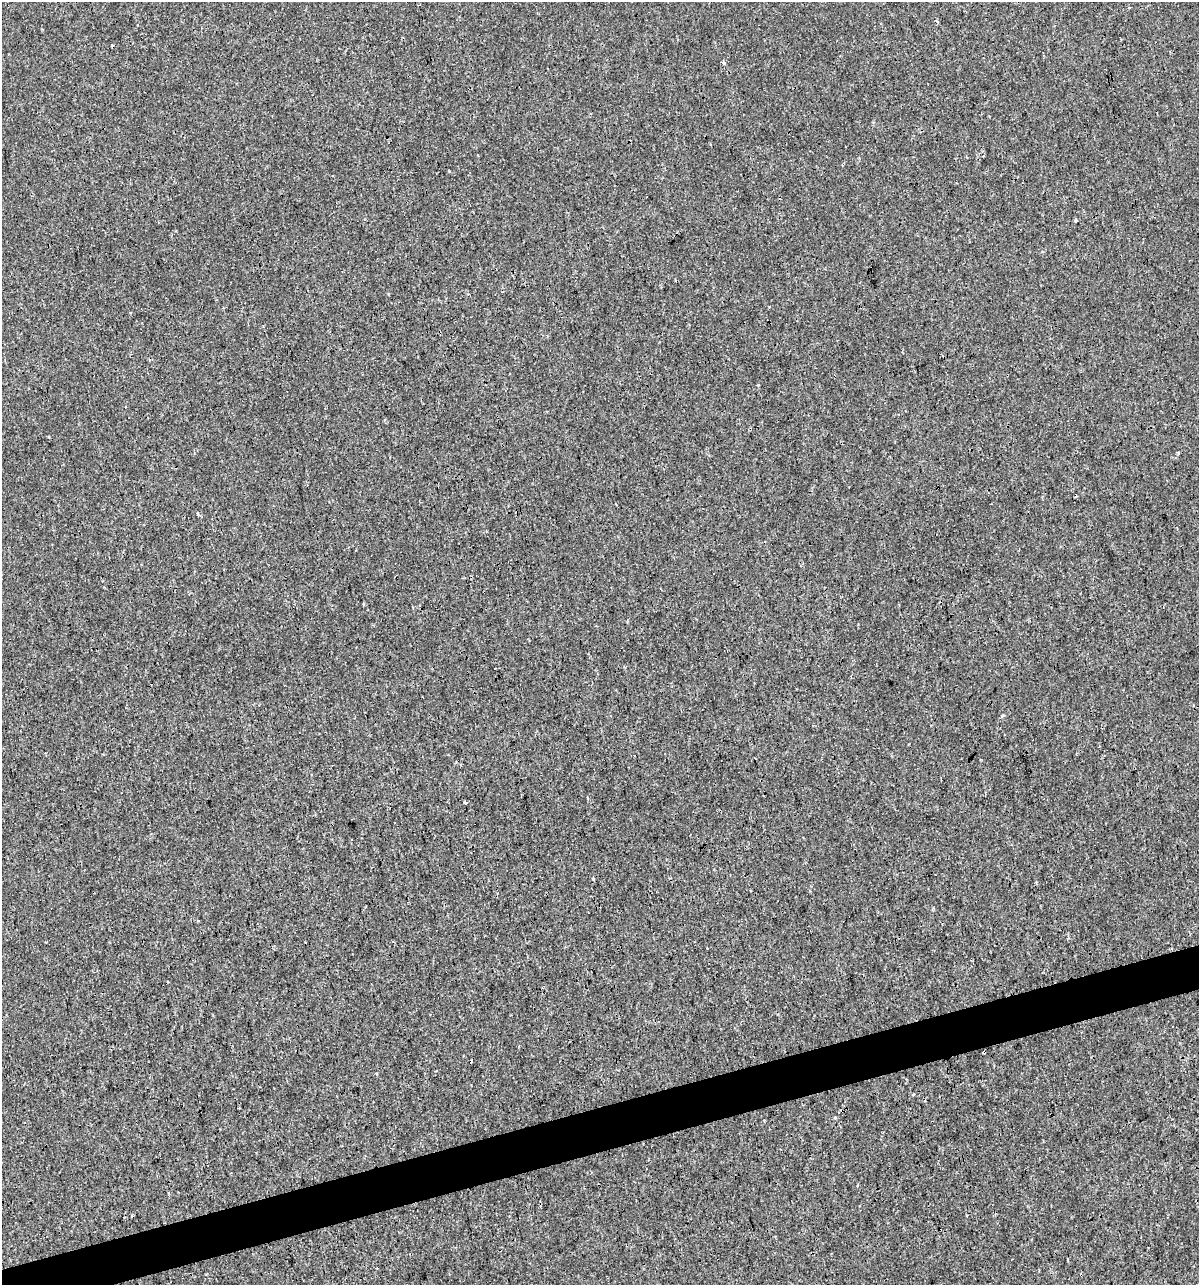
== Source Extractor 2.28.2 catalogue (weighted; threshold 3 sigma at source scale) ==
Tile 7 of 4 x 4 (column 3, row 2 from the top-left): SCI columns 2441-3637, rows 2567-3849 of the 4930 x 5132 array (HDU 1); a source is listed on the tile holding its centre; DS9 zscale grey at full resolution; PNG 1201 x 1287 px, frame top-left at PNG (2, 2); no overlay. Shown black and unused: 4% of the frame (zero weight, under 3 of 4 exposures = <1% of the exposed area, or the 3 px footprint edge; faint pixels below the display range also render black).
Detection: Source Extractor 2.28.2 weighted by HDU 2 'WHT'; one run over the whole footprint, this tile lists its part. Background 1.50e-04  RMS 0.0017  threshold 0.00779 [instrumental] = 3 sigma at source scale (4.5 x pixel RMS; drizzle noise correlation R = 1.50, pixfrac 1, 0.0396/0.0396 arcsec/px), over >= 5 px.
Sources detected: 16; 3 cosmic-ray / hot-pixel residue — not listed; the other 13 listed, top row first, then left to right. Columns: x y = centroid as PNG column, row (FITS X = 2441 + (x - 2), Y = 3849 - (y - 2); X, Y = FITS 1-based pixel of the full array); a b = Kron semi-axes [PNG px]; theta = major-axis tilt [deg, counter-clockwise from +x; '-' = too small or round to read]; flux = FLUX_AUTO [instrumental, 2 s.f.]
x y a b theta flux
723 63 5 3 - 0.26
1076 220 4 4 - 0.31
1178 453 3 3 - 0.61
198 514 5 3 - 0.14
858 624 2 2 - 0.11
465 803 3 3 - 0.83
593 879 3 3 - 0.59
198 920 3 3 - 0.17
984 1052 3 3 - 0.25
913 1095 4 3 - 0.26
239 1108 2 2 - 0.14
132 1216 3 3 - 0.18
1068 1260 4 3 - 0.55
Overlapping masked pixels (flux is a lower limit): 1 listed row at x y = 984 1052
Unlisted compact peaks at least as high as the median listed source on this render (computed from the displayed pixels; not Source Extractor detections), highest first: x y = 758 385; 835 1118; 1003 715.